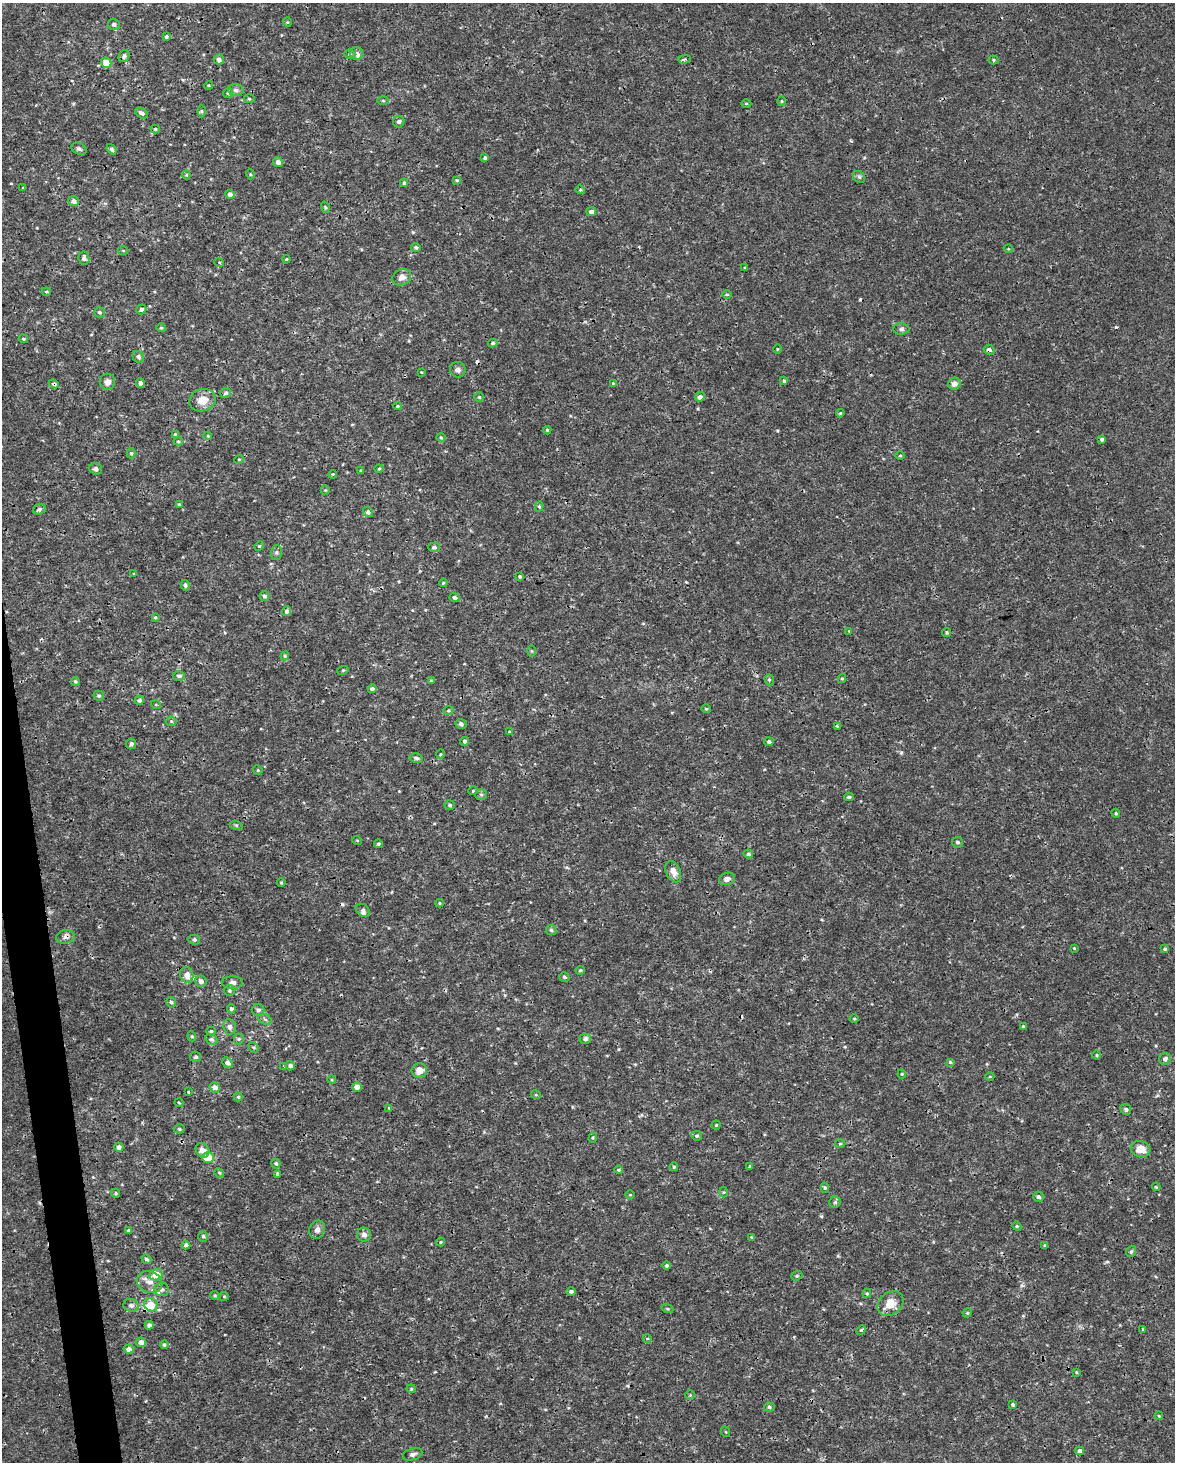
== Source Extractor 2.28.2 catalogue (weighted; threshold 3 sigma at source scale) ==
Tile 7 of 4 x 3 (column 3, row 2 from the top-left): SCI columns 2348-3520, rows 1519-2978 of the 4694 x 4454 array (HDU 1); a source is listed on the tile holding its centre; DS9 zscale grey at full resolution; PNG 1177 x 1464 px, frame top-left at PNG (2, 3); each listed source drawn as its Kron ellipse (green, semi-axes under 4 px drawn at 4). Shown black and unused: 2% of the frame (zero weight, under 3 of 4 exposures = <1% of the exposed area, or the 3 px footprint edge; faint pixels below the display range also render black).
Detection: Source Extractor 2.28.2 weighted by HDU 2 'WHT'; one run over the whole footprint, this tile lists its part. Background 5.86e-04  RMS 8.8e-04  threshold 0.00397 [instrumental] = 3 sigma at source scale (4.5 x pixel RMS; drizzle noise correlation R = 1.50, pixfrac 1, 0.0396/0.0396 arcsec/px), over >= 5 px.
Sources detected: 259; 8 cosmic-ray / hot-pixel residue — neither listed nor drawn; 6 inside a brighter listed object's ellipse — not listed separately; the other 245 listed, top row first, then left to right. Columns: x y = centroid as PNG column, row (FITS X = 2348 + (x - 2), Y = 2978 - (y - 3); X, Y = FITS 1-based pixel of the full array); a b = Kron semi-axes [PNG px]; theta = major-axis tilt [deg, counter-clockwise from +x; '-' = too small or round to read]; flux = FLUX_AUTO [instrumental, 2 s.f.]
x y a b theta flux
287 22 4 4 - 0.089
114 24 6 5 - 0.3
166 36 4 4 - 0.15
350 54 5 5 - 0.14
357 54 6 6 - 0.29
124 56 6 5 - 0.22
219 59 5 5 - 0.28
684 59 6 4 1 0.17
994 60 5 4 - 0.12
106 63 5 5 - 1
209 85 4 3 - 0.08
235 90 8 6 -4 0.28
228 93 5 5 - 0.12
249 99 5 3 - 0.11
383 100 6 4 0 0.1
782 101 5 3 - 0.082
746 103 5 3 - 0.087
202 111 6 4 -90 0.13
141 113 7 4 -32 0.26
399 122 6 5 - 0.23
155 129 4 4 - 0.12
79 149 8 5 -27 0.19
111 149 6 4 -51 0.16
485 158 4 3 - 0.15
278 162 5 4 - 0.35
250 174 5 3 - 0.081
186 175 4 4 - 0.097
859 177 7 5 -43 0.17
457 180 4 3 - 0.11
404 183 4 4 - 0.17
23 188 3 2 - 0.097
580 190 5 4 - 0.11
230 194 4 4 - 0.33
74 201 5 5 - 0.41
325 207 5 3 - 0.092
591 212 5 4 - 0.38
416 247 4 4 - 0.17
1008 249 4 3 - 0.067
123 250 5 3 - 0.085
84 258 6 5 - 0.28
286 259 4 3 - 0.087
219 262 5 3 - 0.073
745 268 3 3 - 0.087
402 277 9 8 - 0.53
46 292 4 3 - 0.1
727 294 4 3 - 0.089
141 309 5 5 - 0.23
99 312 5 5 - 0.19
161 328 4 4 - 0.096
901 329 8 5 0 0.23
23 339 5 3 - 0.11
493 343 5 4 - 0.16
777 349 4 3 - 0.066
989 350 5 4 - 0.3
138 357 6 5 - 0.22
458 370 8 7 - 0.31
421 372 3 3 - 0.074
784 381 4 4 - 0.13
107 382 8 7 - 0.42
140 383 5 4 - 0.29
613 383 4 3 - 0.077
54 384 5 4 - 0.18
954 384 6 6 - 0.43
226 393 5 5 - 0.2
479 397 5 5 - 0.12
700 397 5 4 - 0.26
202 400 13 11 18 1.2
398 406 4 4 - 0.092
840 413 4 3 - 0.098
547 430 4 4 - 0.12
175 435 4 4 - 0.16
208 436 4 3 - 0.074
441 437 4 4 - 0.1
1102 439 4 4 - 0.19
178 441 4 4 - 0.11
131 453 5 4 - 0.16
900 456 5 3 - 0.094
239 459 5 3 - 0.069
96 469 6 5 - 0.36
379 469 4 4 - 0.096
361 471 4 3 - 0.12
333 474 4 3 - 0.081
325 490 5 4 - 0.091
179 504 4 3 - 0.091
539 506 5 4 - 0.17
39 509 6 5 - 0.18
368 512 5 4 - 0.2
259 546 5 4 - 0.11
434 547 5 5 - 0.22
276 552 7 5 88 0.2
134 574 4 3 - 0.08
520 576 3 3 - 0.14
443 583 4 4 - 0.09
185 585 5 4 - 0.18
264 596 5 5 - 0.22
454 598 5 4 - 0.24
286 611 5 4 - 0.22
155 617 4 3 - 0.093
849 631 4 3 - 0.066
947 632 4 4 - 0.13
531 651 5 3 - 0.087
285 656 4 4 - 0.1
343 670 6 3 19 0.097
179 676 6 5 - 0.23
842 679 4 4 - 0.094
769 680 6 4 -69 0.13
75 681 5 4 - 0.14
431 681 4 4 - 0.1
372 689 4 4 - 0.23
99 696 5 5 - 0.16
139 700 5 4 - 0.21
156 705 5 3 - 0.086
706 709 4 4 - 0.1
448 711 5 3 - 0.11
171 721 5 5 - 0.12
461 724 5 5 - 0.24
837 726 3 3 - 0.09
509 732 3 3 - 0.083
464 741 4 4 - 0.17
769 742 5 4 - 0.2
131 744 5 5 - 0.25
440 754 5 3 - 0.079
416 758 7 5 -12 0.22
258 770 5 4 - 0.1
473 791 5 3 - 0.076
481 795 6 5 - 0.15
849 797 5 3 - 0.15
450 805 5 4 - 0.16
1116 813 5 3 - 0.11
236 825 6 4 -18 0.12
357 840 5 3 - 0.068
957 842 5 5 - 0.18
378 844 4 4 - 0.14
748 854 5 4 - 0.15
673 872 11 7 -65 0.62
727 879 8 6 15 0.35
281 883 4 4 - 0.089
439 903 4 4 - 0.089
363 910 8 5 -40 0.24
551 930 5 5 - 0.15
65 937 9 7 9 0.36
194 940 5 5 - 0.22
1074 948 3 2 - 0.069
1165 949 4 4 - 0.13
580 970 4 4 - 0.12
187 975 8 6 -75 0.63
564 977 5 4 - 0.17
201 981 6 5 - 0.42
232 982 11 6 0 0.35
229 991 5 5 - 0.15
171 1002 5 4 - 0.18
231 1009 4 4 - 0.21
258 1010 6 6 - 0.25
265 1019 7 5 -30 0.19
854 1019 4 3 - 0.081
1023 1026 3 3 - 0.13
230 1027 8 6 -81 0.32
211 1031 4 4 - 0.12
192 1036 5 4 - 0.12
211 1039 6 5 - 0.17
239 1039 5 5 - 0.13
585 1039 5 5 - 0.29
254 1047 5 4 - 0.12
1097 1055 5 3 - 0.084
196 1057 5 5 - 0.19
1165 1059 6 5 - 0.3
950 1062 4 4 - 0.13
227 1063 5 5 - 0.39
284 1066 4 3 - 0.12
290 1066 5 4 - 0.29
419 1070 8 7 - 0.75
902 1074 4 4 - 0.085
990 1076 4 3 - 0.079
332 1080 4 3 - 0.076
215 1087 5 5 - 0.35
357 1087 5 4 - 0.55
188 1092 3 2 - 0.069
536 1095 5 3 - 0.092
238 1097 4 4 - 0.12
179 1103 4 3 - 0.073
389 1108 4 2 - 0.074
1126 1109 5 5 - 0.22
716 1125 4 4 - 0.097
179 1129 5 4 - 0.14
697 1136 5 5 - 0.14
593 1138 5 4 - 0.1
840 1143 5 3 - 0.084
119 1147 4 4 - 0.38
1141 1149 10 8 -17 1.2
202 1150 8 6 -53 0.55
208 1158 6 5 - 1.5
276 1163 5 4 - 0.13
674 1167 4 4 - 0.14
750 1167 4 3 - 0.12
618 1170 4 3 - 0.099
219 1173 5 4 - 0.099
277 1174 4 4 - 0.16
1156 1187 4 3 - 0.11
825 1188 5 4 - 0.14
724 1192 5 3 - 0.084
116 1193 5 4 - 0.11
630 1195 4 3 - 0.077
1039 1197 5 5 - 0.22
835 1202 5 5 - 0.15
1017 1226 5 4 - 0.1
317 1230 9 7 66 0.4
129 1231 4 4 - 0.15
364 1235 7 7 - 0.4
203 1236 5 5 - 0.14
751 1237 4 3 - 0.073
441 1242 4 4 - 0.092
186 1245 4 4 - 0.26
1045 1245 4 4 - 0.1
1131 1251 6 4 69 0.14
146 1259 5 4 - 0.17
667 1266 4 4 - 0.14
156 1275 7 5 21 1.4
797 1276 6 4 21 0.13
150 1282 13 11 -22 0.75
162 1289 7 7 - 0.25
571 1291 5 4 - 0.17
867 1293 5 4 - 0.1
215 1295 4 4 - 0.11
224 1296 5 4 - 0.098
890 1304 14 11 38 1.2
131 1305 8 6 -13 0.36
151 1305 7 6 - 1.5
667 1309 6 4 -19 0.11
967 1313 5 4 - 0.079
149 1325 4 4 - 0.3
1143 1329 3 3 - 0.075
861 1330 5 3 - 0.1
647 1338 4 3 - 0.076
141 1342 5 5 - 0.47
164 1345 4 4 - 0.15
129 1349 5 4 - 0.54
1076 1372 3 3 - 0.077
411 1389 4 4 - 0.094
690 1395 5 4 - 0.088
1013 1405 4 3 - 0.14
769 1407 5 4 - 0.14
1159 1416 4 3 - 0.075
726 1432 5 3 - 0.075
1079 1451 4 4 - 0.24
413 1454 10 6 17 0.28
Overlapping masked pixels (flux is a lower limit): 4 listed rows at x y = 989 350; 54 384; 65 937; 227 1063